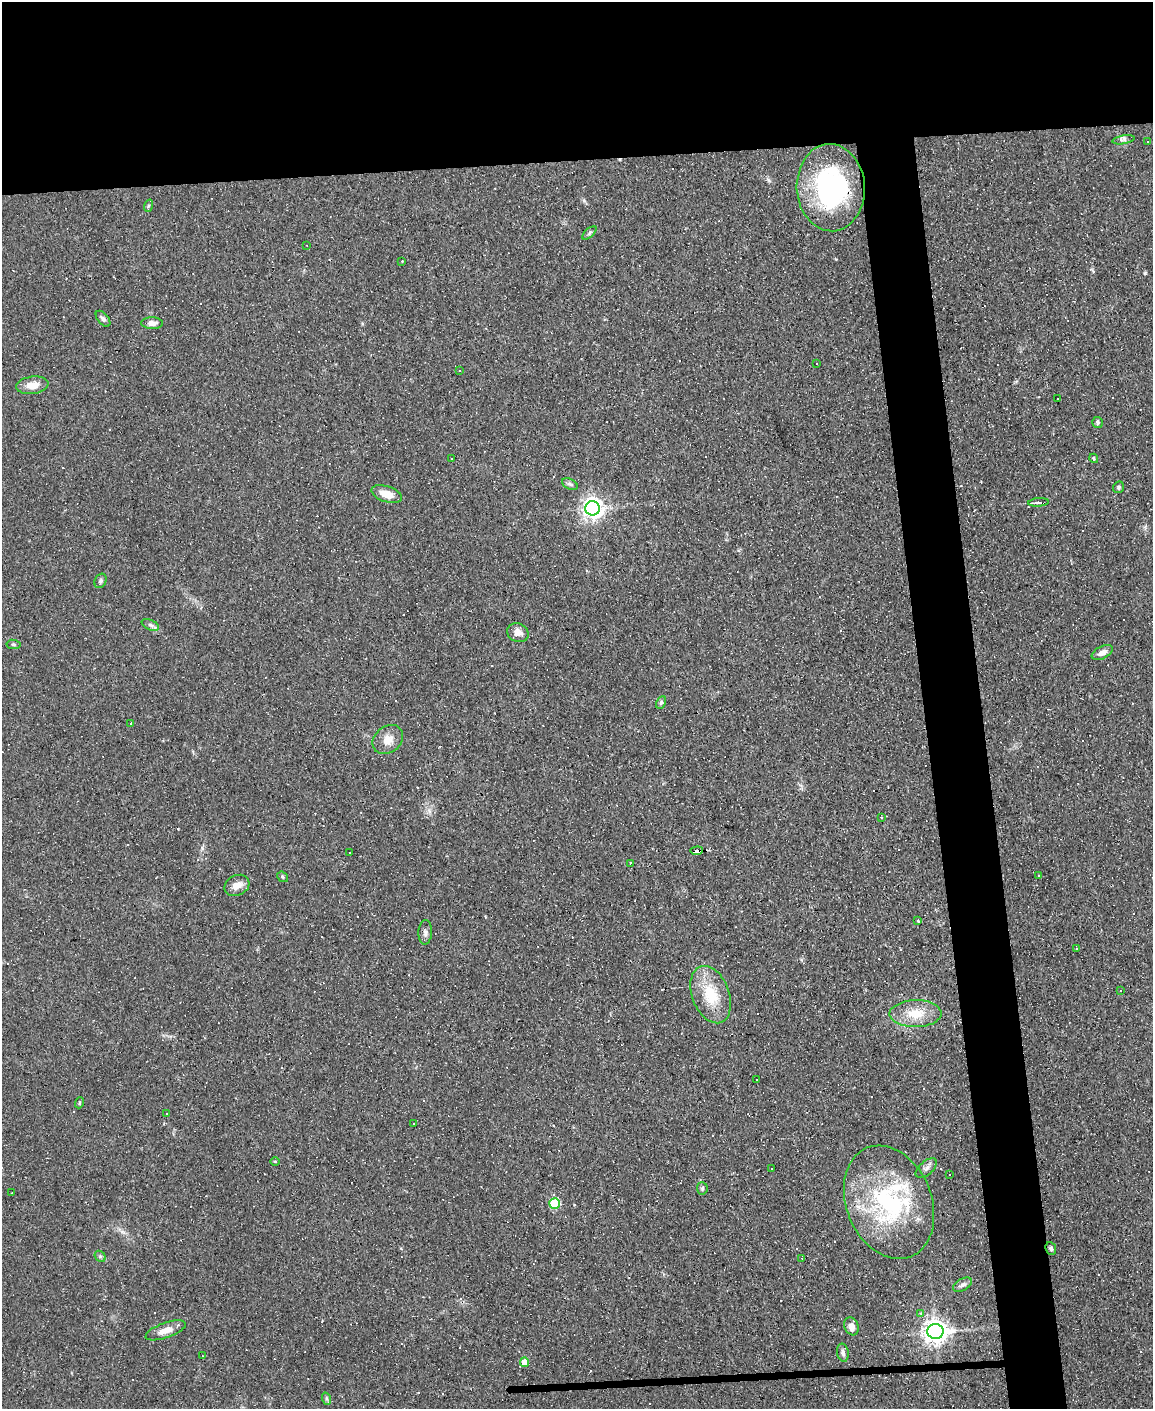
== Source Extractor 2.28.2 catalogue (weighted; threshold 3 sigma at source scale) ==
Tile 2 of 4 x 3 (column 2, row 1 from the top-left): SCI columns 1152-2302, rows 3049-4455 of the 4603 x 4581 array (HDU 1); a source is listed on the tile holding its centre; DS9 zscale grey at full resolution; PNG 1155 x 1411 px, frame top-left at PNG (2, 2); each listed source drawn as its Kron ellipse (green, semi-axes under 4 px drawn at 4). Shown black and unused: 16% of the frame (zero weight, under 3 of 4 exposures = <1% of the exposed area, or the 3 px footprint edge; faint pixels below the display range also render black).
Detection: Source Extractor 2.28.2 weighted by HDU 2 'WHT'; one run over the whole footprint, this tile lists its part. Background 0.0782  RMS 0.0055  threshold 0.0248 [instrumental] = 3 sigma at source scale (4.5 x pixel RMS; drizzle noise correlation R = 1.50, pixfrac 1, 0.05/0.05 arcsec/px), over >= 5 px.
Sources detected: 104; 36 cosmic-ray / hot-pixel residue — neither listed nor drawn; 2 inside a brighter listed object's ellipse — not listed separately; the other 66 listed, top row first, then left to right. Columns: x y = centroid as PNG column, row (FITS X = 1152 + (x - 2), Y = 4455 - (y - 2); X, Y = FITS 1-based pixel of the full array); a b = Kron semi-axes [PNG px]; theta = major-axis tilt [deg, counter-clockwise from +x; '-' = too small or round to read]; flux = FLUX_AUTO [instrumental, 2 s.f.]
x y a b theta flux
1123 140 11 3 10 1.3
1148 141 3 3 - 0.75
831 188 44 34 -87 81
148 206 6 4 71 0.64
589 233 9 4 42 1
307 245 2 2 - 0.39
402 261 3 2 - 0.53
103 319 9 5 -50 1.6
152 323 11 6 -1 2.8
817 363 3 2 - 0.39
460 371 3 2 - 0.77
32 385 16 8 8 6
1058 399 3 2 - 1
1098 423 5 5 - 1
452 458 3 2 - 0.93
1094 458 5 4 - 0.69
570 484 8 5 -25 1.3
1119 487 6 5 - 0.97
387 494 16 7 -18 7.2
1038 502 10 3 4 1.5
593 508 7 7 - 330
101 581 7 5 65 1.2
150 625 9 5 -25 1.6
518 633 11 9 -24 4
13 644 7 4 -7 0.85
1102 652 11 6 26 3.2
661 703 7 4 63 1.1
130 723 3 2 - 0.6
388 740 17 13 39 5.9
881 817 3 2 - 0.68
697 851 6 3 4 4
350 852 3 2 - 0.59
630 863 4 2 - 0.78
1039 876 3 2 - 0.47
282 877 6 4 -39 0.77
237 885 13 10 26 4.6
917 920 3 3 - 2.7
425 932 12 6 87 2
1076 948 3 3 - 2.7
1121 990 3 2 - 0.47
711 995 30 18 -69 19
916 1014 26 13 1 13
756 1080 2 2 - 0.6
79 1103 5 3 - 0.64
167 1114 3 2 - 0.54
413 1124 3 3 - 0.82
275 1161 4 3 - 0.54
772 1168 3 3 - 0.89
926 1168 12 6 40 2.3
949 1175 3 3 - 2.6
702 1188 6 5 - 1.1
11 1193 3 2 - 0.46
889 1202 59 42 -68 72
555 1203 5 5 - 31
1051 1249 6 5 - 1.2
100 1256 6 5 - 0.96
802 1258 3 3 - 0.35
963 1285 10 6 29 1.9
920 1313 4 3 - 0.65
851 1326 9 7 -71 3.5
166 1330 21 7 19 5.8
935 1332 8 7 - 460
843 1353 9 6 -78 1.8
202 1356 3 3 - 0.47
525 1362 4 4 - 7.8
327 1399 6 4 -71 0.87
Overlapping masked pixels (flux is a lower limit): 4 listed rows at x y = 831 188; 697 851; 1051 1249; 935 1332
Unlisted compact peaks at least as high as the median listed source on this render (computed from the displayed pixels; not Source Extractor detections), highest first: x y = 584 201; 1144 273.